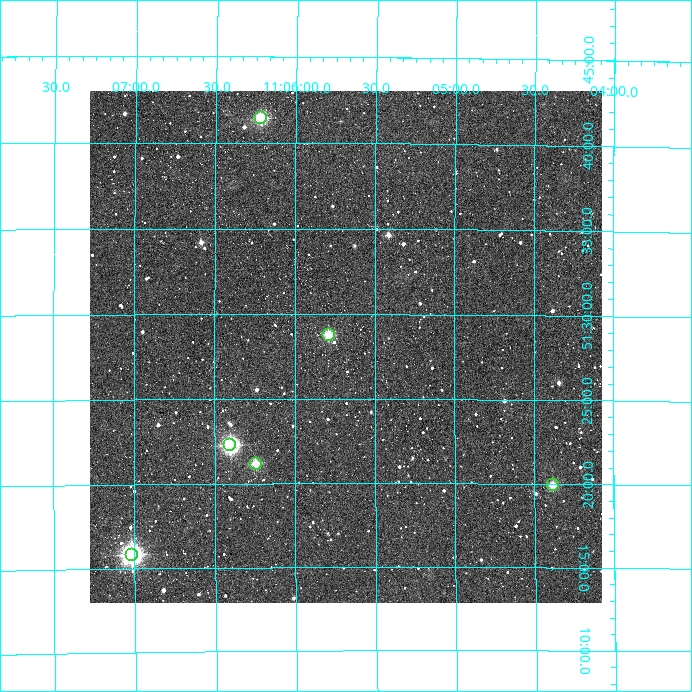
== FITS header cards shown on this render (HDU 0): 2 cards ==
NAXIS1  =                  512
NAXIS2  =                  512

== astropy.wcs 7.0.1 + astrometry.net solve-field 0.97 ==
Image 512 x 512 px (HDU 0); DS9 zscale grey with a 90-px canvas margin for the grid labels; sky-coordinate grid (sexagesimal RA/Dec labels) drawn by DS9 from the SOLVED WCS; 6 Tycho-2 reference stars matched to detected sources circled (green)
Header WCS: RA---TAN/DEC--TAN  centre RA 11:05:41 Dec +51:28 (166.42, +51.47 deg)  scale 3.52 arcsec/px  FOV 30.0' x 30.0'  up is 0 deg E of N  parity normal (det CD < 0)
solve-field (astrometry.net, Tycho-2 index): VERIFIED the header's WCS against the Tycho-2 star catalogue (verified at 2 index scales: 6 matches each, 0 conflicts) and refined it, rather than solving blind
Solved WCS: RA---TAN-SIP/DEC--TAN-SIP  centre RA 11:05:41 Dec +51:28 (166.42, +51.47 deg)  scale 3.51 arcsec/px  FOV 29.9' x 30.2'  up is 0 deg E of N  parity normal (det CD < 0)
The solver's refit moves the header's centre by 1.8 arcsec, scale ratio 0.9976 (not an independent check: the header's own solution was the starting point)
Tycho-2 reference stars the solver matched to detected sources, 6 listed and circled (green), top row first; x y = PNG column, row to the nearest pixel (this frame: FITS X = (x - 90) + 1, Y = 512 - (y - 91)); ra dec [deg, ICRS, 3 dp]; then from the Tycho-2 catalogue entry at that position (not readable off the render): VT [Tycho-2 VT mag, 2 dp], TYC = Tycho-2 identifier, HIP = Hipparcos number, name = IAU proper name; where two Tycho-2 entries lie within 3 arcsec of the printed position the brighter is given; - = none
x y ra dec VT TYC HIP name
261 118 166.555 +51.690 9.81 3450-625-1 - -
329 335 166.447 +51.480 10.54 3450-872-1 - -
230 445 166.601 +51.371 8.88 3450-602-1 - -
256 464 166.561 +51.353 10.76 3450-569-1 - -
553 485 166.096 +51.332 11.01 3450-507-1 - -
132 555 166.755 +51.264 8.50 3450-390-1 54342 -